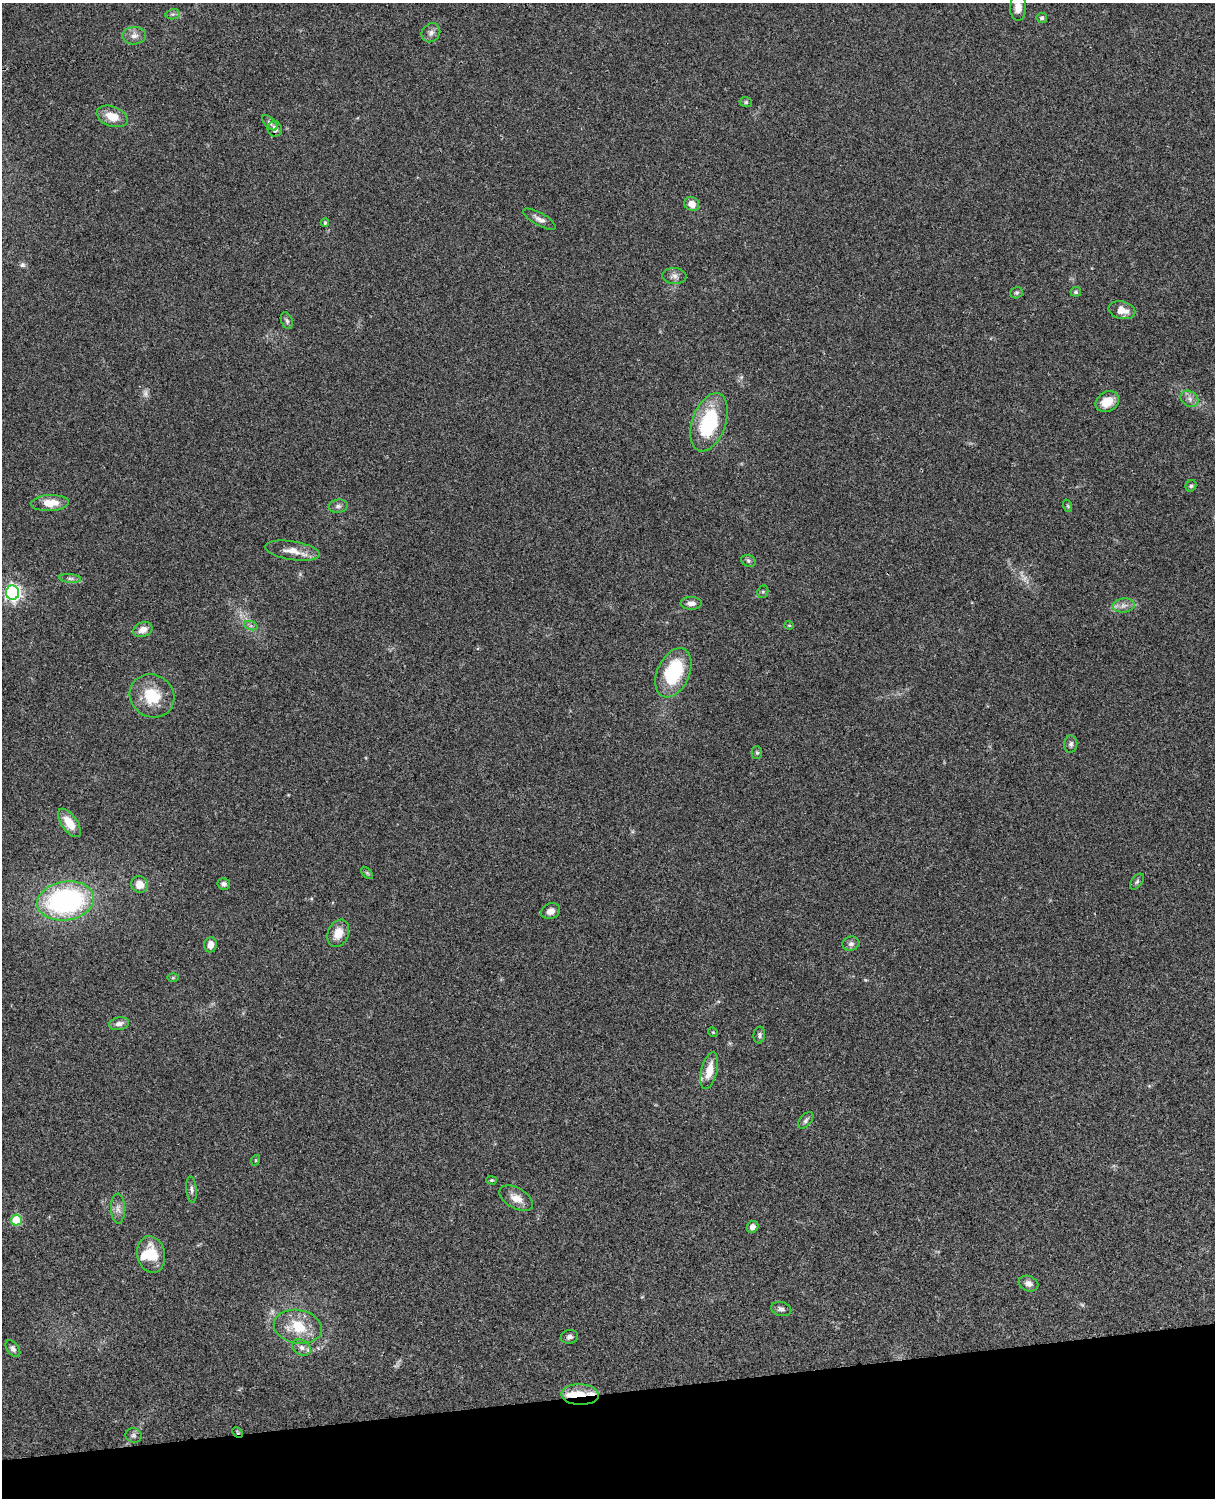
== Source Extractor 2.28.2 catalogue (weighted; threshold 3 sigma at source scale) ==
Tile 10 of 4 x 3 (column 2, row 3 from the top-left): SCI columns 1333-2545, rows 276-1771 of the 5088 x 4925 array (HDU 1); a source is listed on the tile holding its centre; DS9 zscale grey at full resolution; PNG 1217 x 1500 px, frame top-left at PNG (2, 3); each listed source drawn as its Kron ellipse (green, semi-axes under 4 px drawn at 4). Shown black and unused: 7% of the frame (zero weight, under 3 of 4 exposures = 6% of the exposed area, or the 3 px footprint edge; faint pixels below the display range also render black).
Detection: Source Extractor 2.28.2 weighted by HDU 2 'WHT'; one run over the whole footprint, this tile lists its part. Background 0.0765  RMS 0.0057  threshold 0.0258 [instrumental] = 3 sigma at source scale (4.5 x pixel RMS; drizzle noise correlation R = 1.50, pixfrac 1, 0.05/0.05 arcsec/px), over >= 5 px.
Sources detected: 77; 2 too faint to see at this stretch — neither listed nor drawn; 4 inside a brighter listed object's ellipse — not listed separately; the other 71 listed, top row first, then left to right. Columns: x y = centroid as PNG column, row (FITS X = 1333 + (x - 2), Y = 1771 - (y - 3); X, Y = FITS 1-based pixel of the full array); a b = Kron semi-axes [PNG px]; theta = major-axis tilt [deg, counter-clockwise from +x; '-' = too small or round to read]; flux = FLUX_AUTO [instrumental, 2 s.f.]
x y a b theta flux
1018 7 13 8 88 5.6
173 14 7 5 10 1.2
1042 18 5 5 - 1.4
431 33 10 8 48 2.5
134 36 12 9 3 3.4
746 102 6 5 - 0.93
112 116 16 10 -20 8.1
270 123 9 5 -45 1.5
275 129 8 7 - 3.2
692 204 8 6 -29 5
539 219 18 6 -29 3.1
325 223 4 3 - 0.58
674 276 12 8 -5 2.6
1076 292 5 4 - 0.95
1017 293 6 5 - 0.97
1122 310 13 9 -13 5.9
287 321 9 5 -68 1.3
1190 399 9 7 -34 2.8
1107 402 12 9 32 9.4
709 422 30 16 71 41
1191 486 6 5 - 1
50 503 19 8 3 8.7
338 506 9 6 9 1.8
1068 506 6 4 -72 0.78
292 551 27 9 -9 7.1
748 561 7 5 -22 1.2
70 578 11 4 -5 1.5
763 592 6 5 - 1
12 593 7 6 - 190
691 603 10 6 -1 3.1
1124 605 11 7 6 2.9
789 625 4 4 - 0.56
251 626 7 4 -18 1.2
143 630 10 7 21 4.3
673 673 26 16 66 38
152 696 23 21 -33 18
1071 744 8 6 83 1.6
757 753 6 5 - 1
69 823 16 8 -55 9.1
367 873 7 4 -45 0.86
1137 882 9 5 53 1.3
224 884 6 5 - 1.6
140 885 8 8 - 6.2
66 901 28 19 9 110
550 911 10 7 25 3.6
338 933 14 10 67 7.7
851 944 8 7 - 1.9
210 945 7 6 - 4.3
173 978 6 4 1 0.67
119 1024 10 6 12 2.7
713 1032 5 4 - 0.64
759 1035 8 5 85 1.4
709 1070 19 8 76 9.5
806 1120 10 5 50 1.5
256 1160 5 3 - 0.48
492 1180 5 4 - 0.72
191 1190 13 5 -85 1.8
516 1198 18 10 -30 5.9
118 1209 15 7 -89 3.2
16 1220 5 5 - 24
753 1227 6 5 - 2.6
151 1254 18 14 -78 16
1029 1283 10 7 -21 3
781 1309 10 7 -13 2
298 1327 24 16 -11 19
569 1337 9 7 11 1.8
301 1347 10 7 -32 2.8
13 1349 9 5 -52 1.7
580 1394 19 10 -2 9.8
238 1432 6 4 -44 0.77
134 1435 8 7 - 1.7
Overlapping masked pixels (flux is a lower limit): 2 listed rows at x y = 580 1394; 238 1432
Isophote crosses this tile's border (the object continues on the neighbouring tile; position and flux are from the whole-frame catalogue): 1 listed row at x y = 1018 7
Unlisted compact peaks at least as high as the median listed source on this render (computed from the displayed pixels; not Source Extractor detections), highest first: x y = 22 265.